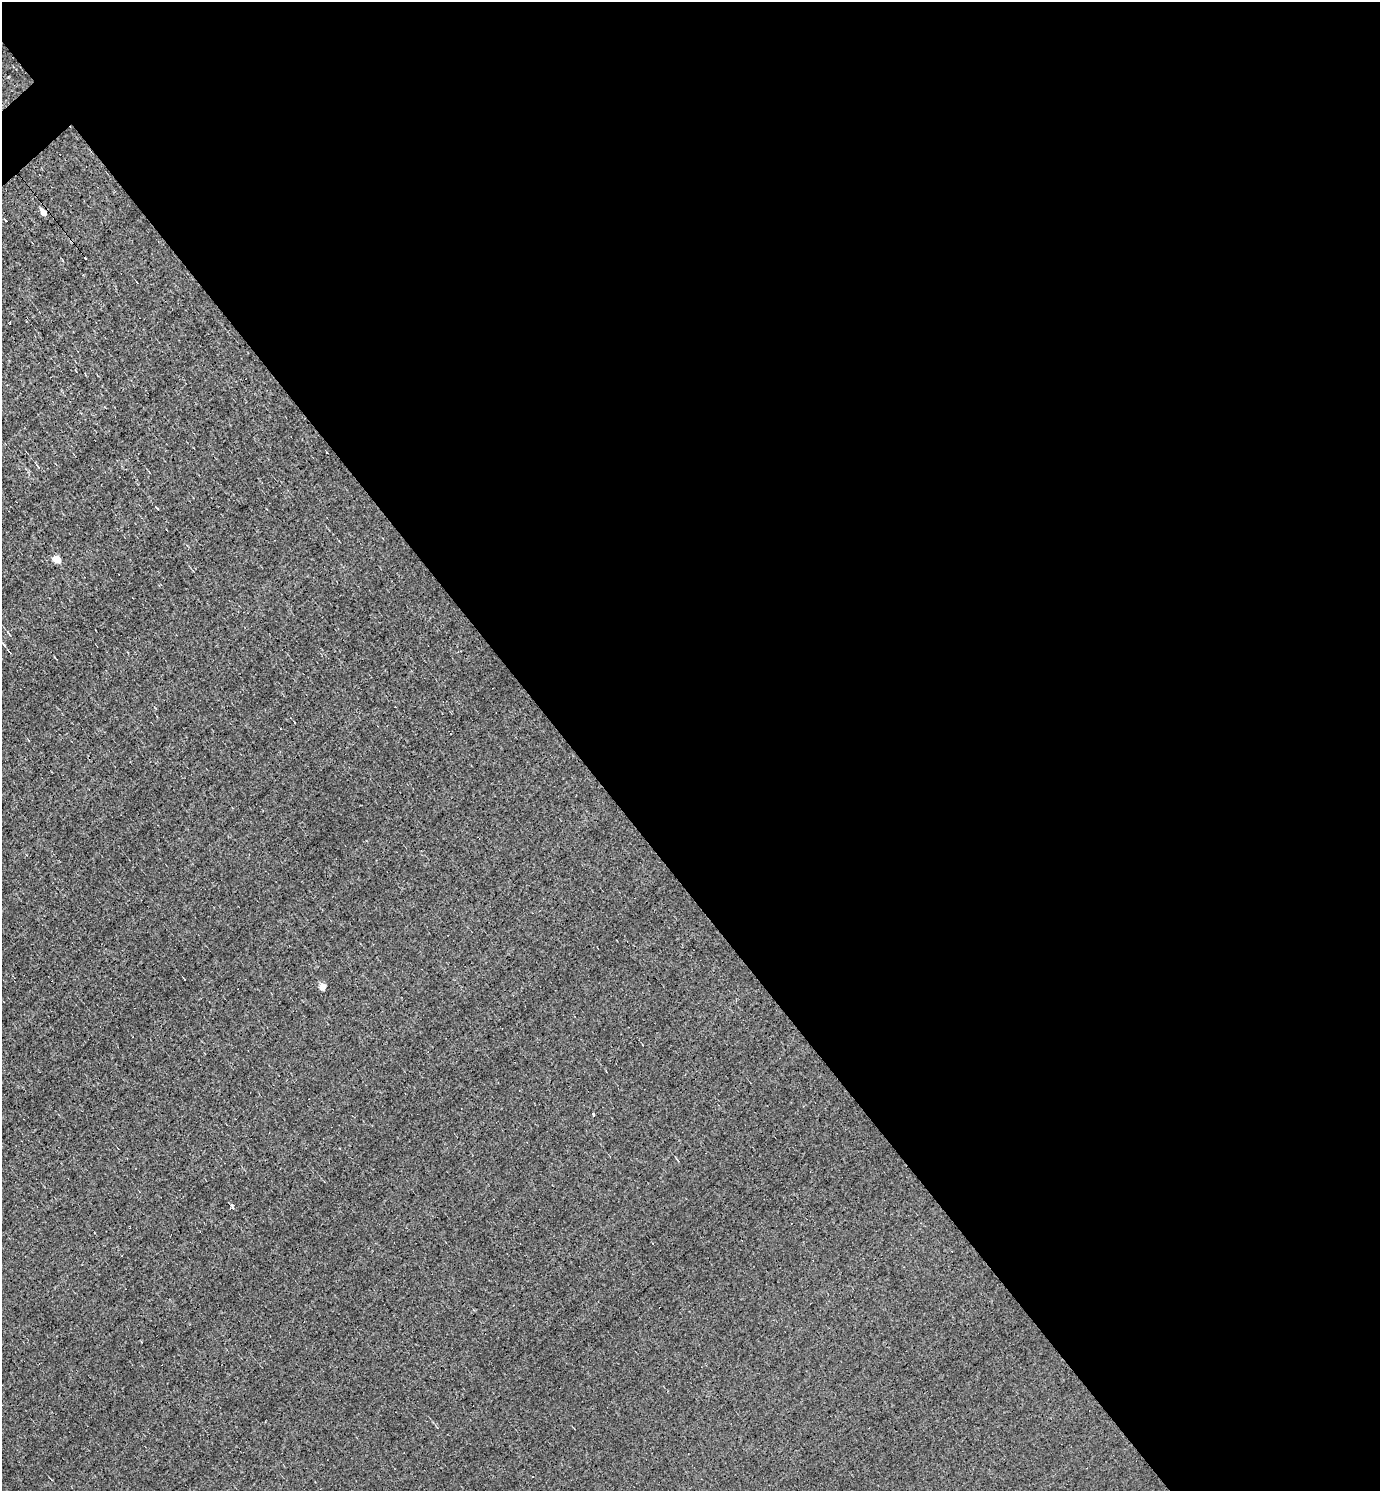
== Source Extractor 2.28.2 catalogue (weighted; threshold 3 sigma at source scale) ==
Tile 8 of 4 x 4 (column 4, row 2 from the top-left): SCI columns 4427-5804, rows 2981-4469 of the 5954 x 5959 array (HDU 1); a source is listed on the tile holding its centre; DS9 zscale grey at full resolution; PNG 1382 x 1493 px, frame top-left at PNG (2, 2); no overlay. Shown black and unused: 59% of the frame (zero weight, under 3 of 4 exposures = <1% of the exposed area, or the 3 px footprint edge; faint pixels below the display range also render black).
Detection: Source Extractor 2.28.2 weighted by HDU 2 'WHT'; one run over the whole footprint, this tile lists its part. Background -0.00765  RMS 0.049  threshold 0.22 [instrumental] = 3 sigma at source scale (4.5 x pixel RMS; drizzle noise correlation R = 1.50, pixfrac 1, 0.05/0.05 arcsec/px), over >= 5 px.
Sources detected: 10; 4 cosmic-ray / hot-pixel residue — not listed; the other 6 listed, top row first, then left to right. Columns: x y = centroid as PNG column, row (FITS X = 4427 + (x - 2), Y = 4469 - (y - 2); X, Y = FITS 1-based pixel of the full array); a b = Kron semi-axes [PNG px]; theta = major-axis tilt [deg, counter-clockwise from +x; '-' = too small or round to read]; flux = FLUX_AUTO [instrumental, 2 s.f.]
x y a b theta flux
43 212 5 4 - 86
5 220 3 2 - 6.6
57 560 5 4 - 150
323 987 5 5 - 76
593 1115 3 3 - 26
232 1206 6 3 -76 18
Overlapping masked pixels (flux is a lower limit): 1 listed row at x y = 43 212